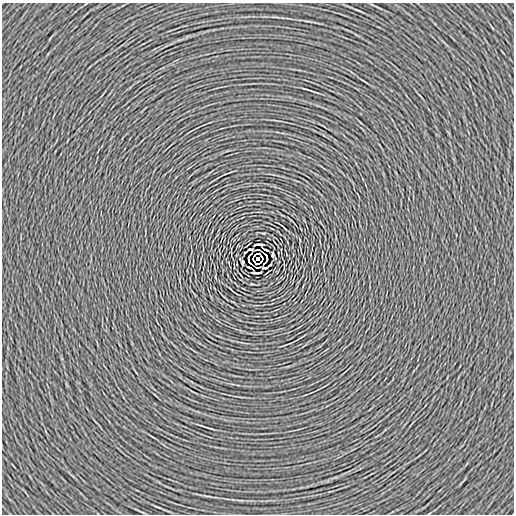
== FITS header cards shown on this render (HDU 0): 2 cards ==
NAXIS1  =                  512
NAXIS2  =                  512

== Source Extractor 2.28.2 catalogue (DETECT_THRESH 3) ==
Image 512 x 512 px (HDU 0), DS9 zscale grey, 1 PNG px = 1 image px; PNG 516 x 516 px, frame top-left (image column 1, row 512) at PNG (2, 3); no overlay
Background -1.68e-04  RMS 0.0028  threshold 0.00851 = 3 sigma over >= 5 px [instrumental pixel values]
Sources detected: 16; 4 with non-positive FLUX_AUTO (blend fragments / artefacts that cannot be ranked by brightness) are not listed; the other 12 listed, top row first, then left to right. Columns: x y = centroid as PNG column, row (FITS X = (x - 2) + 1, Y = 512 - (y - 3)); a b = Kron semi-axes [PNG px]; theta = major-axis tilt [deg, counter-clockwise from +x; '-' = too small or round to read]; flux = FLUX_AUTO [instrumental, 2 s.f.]
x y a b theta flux
258 244 7 2 3 0.37
250 249 5 2 - 0.17
258 250 4 2 - 0.14
245 252 4 2 - 0.13
272 255 3 2 - 0.19
258 258 4 3 - 4.3
243 262 3 2 - 0.19
270 265 4 2 - 0.13
249 267 3 2 - 0.2
257 267 4 2 - 0.14
265 268 5 2 - 0.17
257 273 7 2 3 0.37
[4 non-positive-flux detections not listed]